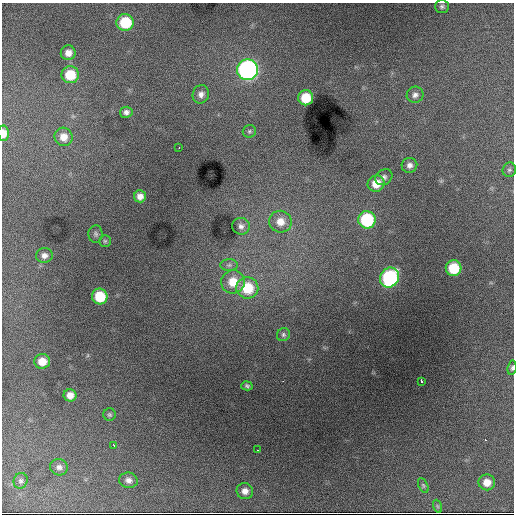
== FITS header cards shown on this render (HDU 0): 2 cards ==
NAXIS1  =                  512 / Axis length
NAXIS2  =                  512 / Axis length

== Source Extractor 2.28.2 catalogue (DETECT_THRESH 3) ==
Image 512 x 512 px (HDU 0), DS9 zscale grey, 1 PNG px = 1 image px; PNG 516 x 516 px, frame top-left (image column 1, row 512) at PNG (2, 3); each listed source drawn as its Kron ellipse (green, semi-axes under 4 px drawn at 4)
Background 12300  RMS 120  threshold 365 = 3 sigma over >= 5 px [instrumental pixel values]
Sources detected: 46; all 46 listed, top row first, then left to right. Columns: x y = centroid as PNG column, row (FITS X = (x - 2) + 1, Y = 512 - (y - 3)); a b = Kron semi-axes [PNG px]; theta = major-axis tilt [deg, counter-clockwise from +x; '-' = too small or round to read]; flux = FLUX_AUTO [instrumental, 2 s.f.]
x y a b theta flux
442 6 7 6 - 2.0e+04
125 22 8 8 - 3.5e+05
68 53 7 7 - 6.1e+04
248 70 10 10 - 2.5e+06
70 75 9 8 - 2.3e+05
201 94 9 8 - 4.4e+04
415 95 8 8 - 3.5e+04
306 98 7 7 - 2.1e+05
126 112 6 5 - 3.1e+04
249 131 7 6 - 1.5e+04
3 133 8 5 -88 7.0e+04
63 137 9 9 - 8.3e+04
179 148 3 2 - 7.9e+03
409 165 8 7 - 3.9e+04
509 170 7 6 - 1.9e+04
384 177 9 7 38 2.9e+04
376 184 8 8 - 1.3e+05
140 196 6 6 - 5.1e+04
367 220 9 8 - 5.7e+05
280 222 11 11 - 9.9e+04
241 226 9 8 - 3.4e+04
96 234 8 7 - 2.2e+04
105 241 6 6 - 1.5e+04
44 255 8 7 - 4.0e+04
229 265 9 6 1 2.4e+04
454 268 8 8 - 2.9e+05
390 278 10 9 - 9.9e+05
233 282 12 11 - 1.7e+05
247 288 11 10 - 2.9e+05
100 297 8 7 - 2.8e+05
283 335 7 6 - 1.7e+04
42 361 8 7 - 1.1e+05
512 368 7 4 82 1.7e+04
421 381 4 3 - 3.5e+04
247 386 6 4 -13 1.5e+04
70 395 6 6 - 6.4e+04
109 415 6 6 - 1.5e+04
114 445 3 2 - 1.2e+04
258 450 2 2 - 4.5e+03
59 467 9 8 - 3.4e+04
128 480 9 8 - 4.4e+04
21 481 8 7 - 2.1e+04
487 482 8 8 - 8.5e+04
423 485 8 4 -64 1.4e+04
245 491 8 8 - 5.6e+04
437 506 6 4 -71 1.1e+04
At the frame edge (FLAGS 8, measured only in part): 2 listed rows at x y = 3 133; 512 368